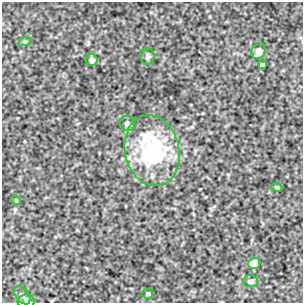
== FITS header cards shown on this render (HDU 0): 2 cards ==
NAXIS1  =                  301
NAXIS2  =                  301

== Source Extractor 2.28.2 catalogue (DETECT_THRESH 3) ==
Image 301 x 301 px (HDU 0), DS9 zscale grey, 1 PNG px = 1 image px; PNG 305 x 305 px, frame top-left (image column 1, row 301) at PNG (2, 2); each listed source drawn as its Kron ellipse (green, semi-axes under 4 px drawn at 4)
Background 395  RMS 0.96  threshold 2.88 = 3 sigma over >= 5 px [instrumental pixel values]
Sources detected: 14; all 14 listed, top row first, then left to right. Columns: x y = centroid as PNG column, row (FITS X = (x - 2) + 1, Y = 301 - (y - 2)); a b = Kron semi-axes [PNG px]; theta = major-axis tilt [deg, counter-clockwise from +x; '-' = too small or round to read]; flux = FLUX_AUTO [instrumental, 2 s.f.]
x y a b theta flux
25 41 6 4 19 94
259 51 8 7 - 540
148 57 8 6 77 180
92 60 6 6 - 260
262 65 4 3 - 120
127 124 8 7 - 290
152 151 36 27 -76 6900
277 187 5 4 - 82
16 200 5 4 - 77
254 263 6 5 - 1200
250 281 7 6 - 230
148 294 5 5 - 120
22 295 10 6 -54 210
26 301 8 7 - 180
At the frame edge (FLAGS 8, measured only in part): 1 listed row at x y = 26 301